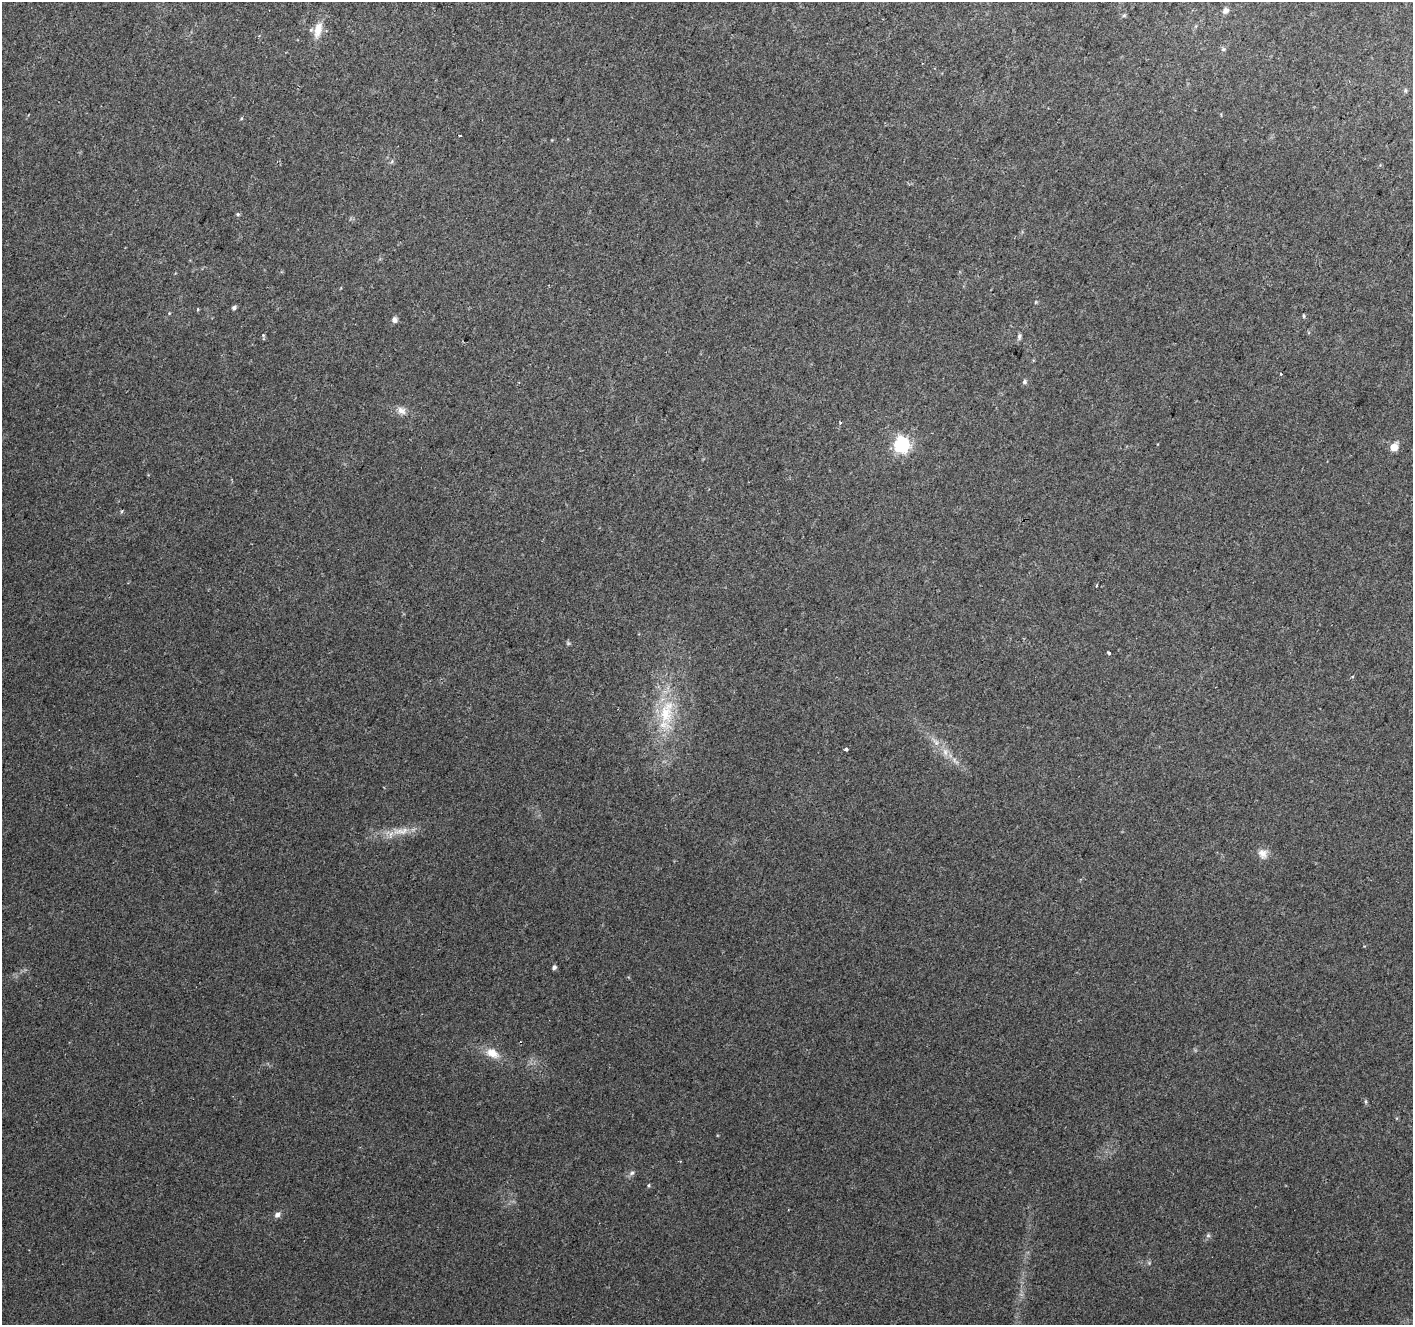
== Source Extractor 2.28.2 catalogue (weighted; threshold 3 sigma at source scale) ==
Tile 10 of 4 x 4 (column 2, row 3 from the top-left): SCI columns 1412-2822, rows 1529-2851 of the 5648 x 5767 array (HDU 1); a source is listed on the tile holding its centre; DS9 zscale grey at full resolution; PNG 1415 x 1327 px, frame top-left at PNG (2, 2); no overlay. Shown black and unused: <1% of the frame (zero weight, under 2 of 3 exposures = <1% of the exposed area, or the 3 px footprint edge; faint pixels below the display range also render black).
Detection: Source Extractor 2.28.2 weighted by HDU 2 'WHT'; one run over the whole footprint, this tile lists its part. Background 0.0643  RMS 0.0076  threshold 0.0341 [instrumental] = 3 sigma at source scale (4.5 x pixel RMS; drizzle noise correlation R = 1.50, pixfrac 1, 0.0396/0.0396 arcsec/px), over >= 5 px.
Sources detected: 35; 1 too faint to see at this stretch — not listed; the other 34 listed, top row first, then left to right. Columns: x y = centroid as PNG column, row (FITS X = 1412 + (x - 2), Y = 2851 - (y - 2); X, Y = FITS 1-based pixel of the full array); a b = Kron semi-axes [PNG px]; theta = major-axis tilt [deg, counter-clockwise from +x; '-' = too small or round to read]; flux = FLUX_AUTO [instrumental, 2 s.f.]
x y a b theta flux
1225 10 8 6 42 3.2
1124 15 5 5 - 1.2
318 29 22 10 76 11
1223 50 5 3 - 0.92
1405 90 6 4 -72 1.1
460 135 3 3 - 2.4
392 161 6 4 72 1.1
238 214 5 4 - 1.1
234 308 5 4 - 1.9
198 309 4 3 - 0.73
1303 316 6 3 -82 0.87
394 320 7 5 -85 3
1019 336 8 5 82 1.8
1281 374 3 3 - 0.58
1024 382 6 6 - 1.6
401 410 12 9 -32 4.7
840 423 4 3 - 0.99
901 444 7 6 - 180
1394 447 6 5 - 12
122 511 5 3 - 0.8
1096 586 4 3 - 0.76
1109 653 3 3 - 1.5
666 714 30 21 -86 35
936 743 7 4 71 1.7
846 749 4 3 - 3.1
945 752 9 6 -69 3.6
401 831 27 9 7 12
1263 853 14 12 -54 5.9
554 967 5 4 - 2.1
492 1053 18 11 -29 11
632 1173 8 6 19 2
649 1185 5 4 - 0.9
277 1215 7 6 - 2.9
1208 1235 6 6 - 1.4
Unlisted compact peaks at least as high as the median listed source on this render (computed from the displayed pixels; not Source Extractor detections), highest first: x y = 263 335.